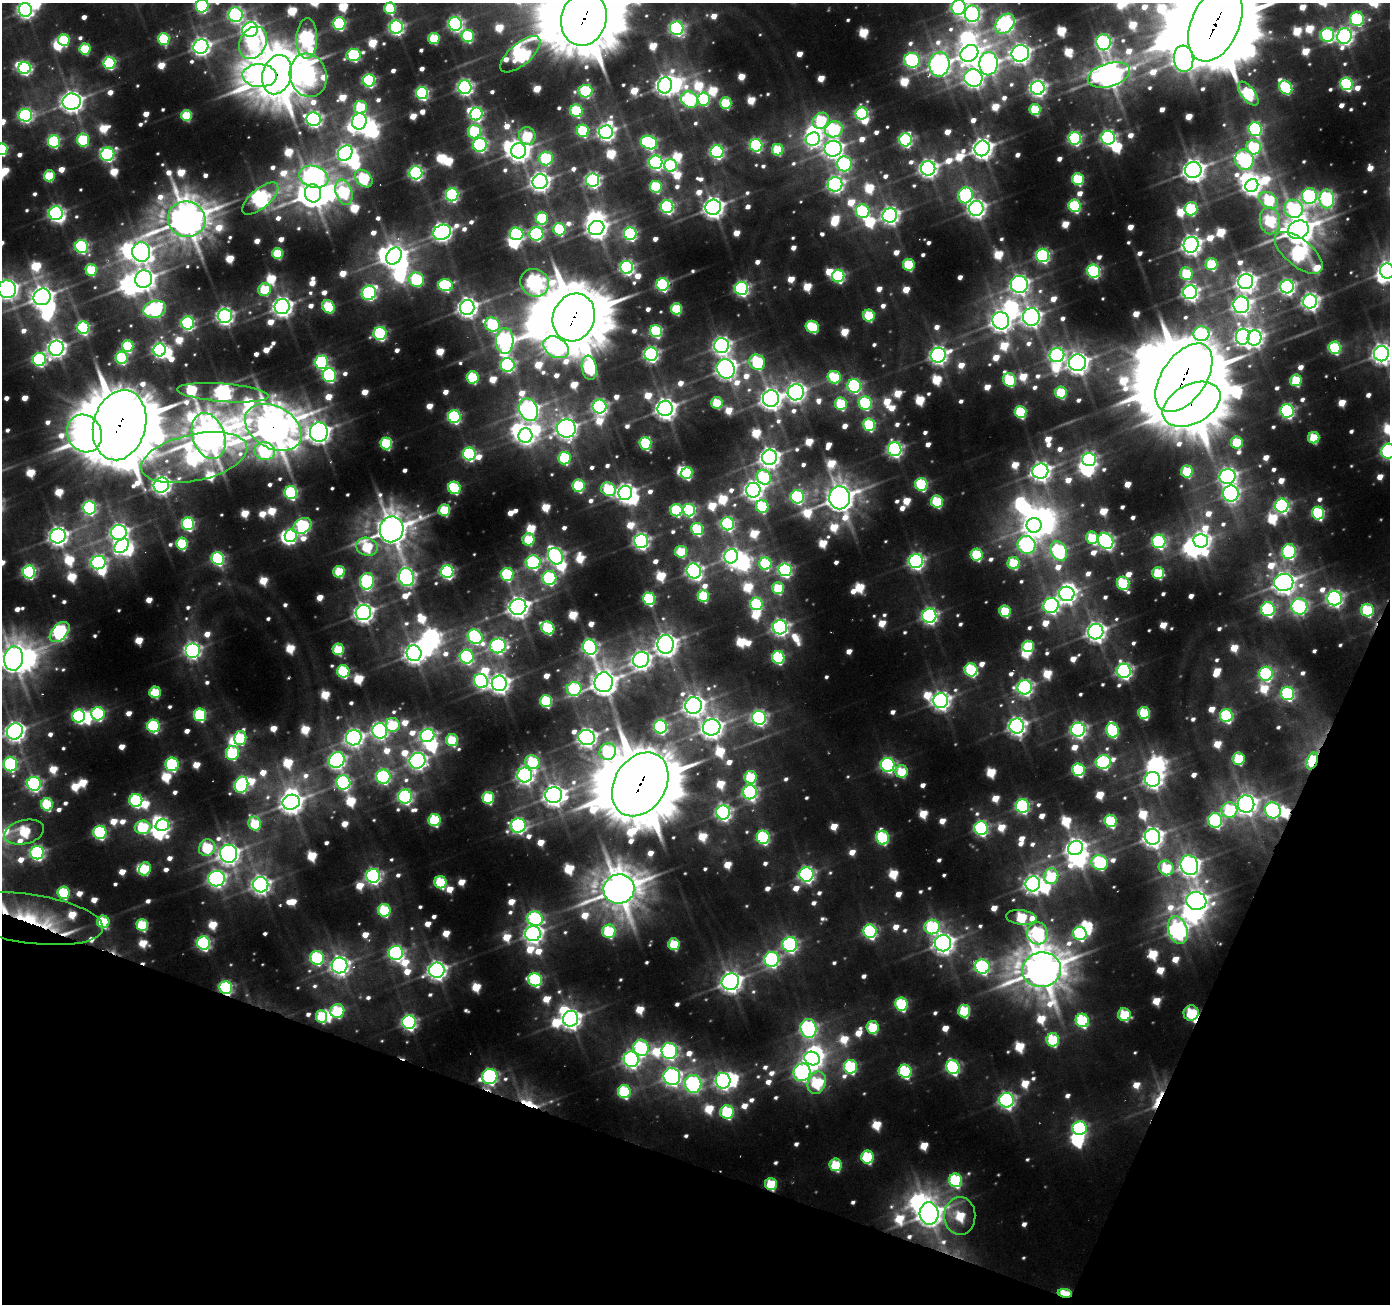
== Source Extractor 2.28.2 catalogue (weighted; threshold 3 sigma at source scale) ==
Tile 15 of 4 x 4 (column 3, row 4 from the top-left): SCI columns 2781-4168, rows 273-1574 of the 5556 x 5688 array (HDU 1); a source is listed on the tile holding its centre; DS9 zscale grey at full resolution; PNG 1392 x 1306 px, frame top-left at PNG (2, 3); each listed source drawn as its Kron ellipse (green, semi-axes under 4 px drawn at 4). Shown black and unused: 18% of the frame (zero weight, under 3 of 6 exposures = <1% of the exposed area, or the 3 px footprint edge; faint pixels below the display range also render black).
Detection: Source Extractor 2.28.2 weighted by HDU 2 'WHT'; one run over the whole footprint, this tile lists its part. Background 0.0319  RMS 0.011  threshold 0.0451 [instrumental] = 3 sigma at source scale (4.09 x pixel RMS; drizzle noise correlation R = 1.36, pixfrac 0.8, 0.0396/0.0396 arcsec/px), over >= 5 px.
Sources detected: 1267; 19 too faint to see at this stretch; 77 inside a brighter object's white glare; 4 cosmic-ray / hot-pixel residue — neither listed nor drawn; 11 inside a brighter listed object's ellipse — not listed separately; of the other 1156, all 500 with FLUX_AUTO >= 85.5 (the completeness limit of this list) listed and drawn (656 fainter detections not listed), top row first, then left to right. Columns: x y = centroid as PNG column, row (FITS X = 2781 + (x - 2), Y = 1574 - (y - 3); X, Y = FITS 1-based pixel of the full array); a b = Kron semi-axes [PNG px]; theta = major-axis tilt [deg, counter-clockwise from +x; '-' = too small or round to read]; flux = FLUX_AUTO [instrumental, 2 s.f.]
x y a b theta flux
202 6 7 6 - 270
959 7 7 7 - 410
390 8 6 5 - 120
25 10 7 6 - 570
972 14 8 7 - 510
236 15 7 7 - 430
584 19 27 22 73 13000
1357 19 7 7 - 230
339 24 6 6 - 240
455 24 7 6 - 430
1005 24 11 8 49 650
1215 24 40 24 66 21000
396 27 6 6 - 440
677 28 7 6 - 370
250 29 8 7 - 560
1327 35 7 7 - 270
468 36 6 6 - 160
1344 36 8 7 - 630
307 38 20 10 88 560
164 39 6 5 - 150
434 39 5 5 - 96
64 40 6 5 - 130
1104 42 8 7 - 420
253 43 17 13 62 280
201 46 7 7 - 730
85 49 5 5 - 110
969 53 9 8 - 1100
1020 53 9 8 - 940
520 54 25 10 41 430
354 55 7 6 - 210
1184 59 13 10 -84 1200
912 60 8 7 - 360
109 63 6 6 - 230
939 64 12 10 81 1100
988 64 12 9 87 720
25 68 6 6 - 310
277 75 20 14 74 6200
308 75 22 18 -74 440
1109 75 22 11 17 2000
260 76 17 11 -3 590
973 78 9 8 - 840
369 80 6 6 - 280
1346 84 6 6 - 260
665 85 8 7 - 950
465 87 7 6 - 520
1286 87 7 6 - 210
1038 88 7 7 - 630
585 91 7 6 - 200
422 93 6 6 - 290
1248 94 14 6 -51 210
704 99 6 6 - 170
690 100 9 7 -36 250
72 102 9 8 - 1200
726 103 6 5 - 120
360 107 6 6 - 97
1035 110 5 5 - 100
576 111 6 6 - 140
476 114 6 6 - 280
862 114 6 6 - 280
25 115 7 6 - 370
187 116 5 5 - 91
314 119 7 7 - 510
359 121 8 7 - 570
821 121 9 7 40 140
834 129 9 8 - 200
1255 129 7 6 - 270
583 131 6 6 - 150
474 132 7 6 - 160
606 132 7 7 - 650
527 136 9 8 - 99
1075 138 6 6 - 290
1108 138 7 7 - 490
813 139 7 6 - 350
83 140 6 6 - 120
906 140 6 6 - 300
54 141 6 6 - 210
649 143 8 6 -23 350
480 145 7 7 - 300
756 145 6 6 - 270
1253 147 7 7 - 150
982 148 8 7 - 1100
2 149 6 6 - 200
833 149 9 8 - 830
778 150 6 5 - 100
519 151 7 7 - 1100
717 152 6 6 - 340
345 153 8 6 49 580
107 154 7 6 - 350
546 159 7 6 - 170
1244 160 10 9 - 400
656 162 7 6 - 410
844 164 7 7 - 300
671 166 6 6 - 210
928 168 7 7 - 730
1193 170 8 8 - 1300
416 173 6 6 - 390
49 176 5 5 - 91
314 177 15 10 -17 770
364 179 10 7 -45 170
1078 179 6 6 - 130
593 180 6 6 - 500
540 182 7 7 - 870
835 184 7 7 - 560
1252 186 7 6 - 710
656 187 6 6 - 140
344 192 13 8 -71 180
313 193 9 8 - 2200
452 195 6 6 - 320
965 195 8 7 - 240
1309 196 8 7 - 310
260 199 22 9 40 710
1327 199 9 7 -90 390
1269 200 10 7 -33 150
1075 206 6 6 - 230
667 207 6 6 - 320
713 207 8 7 - 1100
976 208 7 7 - 780
1191 209 6 6 - 160
1294 209 9 9 - 190
863 211 7 6 - 240
56 213 7 7 - 550
890 215 7 7 - 720
542 218 6 6 - 110
187 219 19 18 - 3600
1270 221 14 10 -83 120
596 228 8 7 - 1000
559 229 6 6 - 140
1298 230 11 9 25 2500
442 232 9 7 22 810
516 234 7 6 - 240
536 234 7 6 - 310
630 234 6 6 - 290
1191 245 8 7 - 960
82 246 7 6 - 280
141 252 10 9 - 910
278 253 5 5 - 100
1299 253 29 13 -39 310
1043 255 6 6 - 360
394 256 9 7 54 1300
1211 264 6 6 - 110
909 265 6 5 - 110
627 267 6 6 - 400
91 270 6 6 - 92
1093 271 6 6 - 280
1387 271 7 7 - 970
1186 273 6 6 - 86
838 276 6 6 - 240
144 279 9 8 - 1100
417 280 7 7 - 180
1246 282 8 7 - 990
535 283 15 13 -33 670
1019 284 8 8 - 800
445 285 7 6 - 180
663 285 6 6 - 270
1287 287 6 6 - 470
742 288 6 6 - 410
7 289 9 8 - 970
265 290 6 6 - 87
1190 292 7 7 - 660
369 293 7 7 - 340
42 297 9 8 - 1300
1310 301 7 7 - 690
1241 305 8 8 - 710
282 307 7 7 - 970
328 307 7 6 - 120
467 307 7 7 - 950
155 309 11 8 16 350
676 309 5 5 - 110
869 315 6 5 - 110
225 316 7 7 - 600
574 317 24 20 68 11000
1031 317 9 8 - 850
1001 321 9 8 - 1100
188 323 6 6 - 290
492 325 7 6 - 180
812 327 7 6 - 120
83 328 6 6 - 260
656 331 6 6 - 200
380 334 6 6 - 280
1201 334 8 7 - 310
1243 337 8 7 - 670
1255 338 8 7 - 630
505 341 13 8 87 630
722 345 7 7 - 690
128 346 6 6 - 140
556 347 13 10 -31 310
56 348 7 7 - 760
1335 348 6 6 - 190
160 350 6 6 - 410
651 354 6 6 - 470
1381 354 8 7 - 1000
938 355 7 7 - 720
1057 355 7 7 - 430
122 358 6 6 - 180
40 359 6 6 - 320
321 362 6 6 - 280
757 362 8 7 - 170
1078 363 8 8 - 1200
507 365 7 7 - 310
589 368 12 7 -81 220
726 369 10 9 - 1100
329 375 7 6 - 260
473 377 6 6 - 130
834 377 7 6 - 110
1184 378 39 22 55 18000
1009 380 7 6 - 150
1296 380 6 5 - 100
854 386 7 6 - 310
796 392 8 8 - 760
1061 392 6 6 - 110
223 393 46 9 -4 790
771 398 8 8 - 1200
717 403 5 5 - 94
865 403 7 6 - 200
841 404 6 6 - 130
1192 404 31 19 28 6400
599 406 7 7 - 460
665 408 8 7 - 1100
529 410 12 9 -67 920
1287 411 6 6 - 370
1021 412 6 6 - 140
454 417 6 6 - 280
120 425 36 26 75 16000
869 425 6 6 - 160
273 427 30 21 -29 4300
566 428 9 9 - 1000
319 432 9 9 - 1300
84 433 19 17 -61 470
525 435 7 7 - 600
209 436 24 16 -71 3700
1314 438 6 5 - 86
1237 442 6 6 - 100
386 443 6 6 - 150
645 443 6 6 - 170
895 449 7 6 - 490
265 451 10 8 -10 210
1388 451 7 7 - 370
469 454 6 6 - 280
769 457 8 7 - 1000
194 458 54 23 12 470
565 458 6 6 - 150
1089 459 7 6 - 420
1040 471 8 7 - 910
1187 471 6 6 - 97
687 473 6 5 - 150
1228 476 8 7 - 640
764 477 7 7 - 150
921 484 6 6 - 200
161 485 8 7 - 800
578 486 6 6 - 150
454 488 6 6 - 160
608 489 7 6 - 130
753 490 7 7 - 870
291 493 6 6 - 260
625 493 7 6 - 860
1231 494 8 8 - 480
797 497 6 6 - 240
840 498 11 10 - 2200
937 502 6 6 - 140
762 506 6 6 - 130
1282 506 7 7 - 450
89 508 7 6 - 330
444 510 6 5 - 100
676 510 6 6 - 170
689 510 6 6 - 230
1318 513 6 6 - 210
188 524 6 6 - 250
728 524 6 6 - 280
1034 525 7 7 - 1200
303 526 10 7 30 250
392 529 13 12 - 2900
697 529 6 6 - 150
119 533 8 7 - 680
58 536 8 7 - 870
291 536 6 6 - 250
1092 538 6 6 - 89
529 539 6 6 - 87
641 541 7 7 - 570
1106 541 8 7 - 530
1159 541 7 7 - 300
1201 541 7 7 - 680
182 544 6 6 - 130
1026 545 9 9 - 430
122 546 8 6 43 360
367 547 11 9 -19 110
1059 551 10 7 -58 310
681 552 6 6 - 89
1289 552 7 7 - 290
977 555 6 6 - 140
555 556 8 7 - 490
731 556 7 7 - 540
218 559 6 6 - 230
916 561 7 7 - 540
533 562 7 7 - 310
98 563 7 6 - 450
1014 563 6 6 - 110
765 564 6 6 - 150
785 570 6 6 - 370
694 571 7 7 - 540
29 572 6 6 - 310
339 572 6 5 - 100
447 572 6 6 - 330
1158 573 6 6 - 110
507 574 6 6 - 170
406 577 9 7 -77 660
549 578 7 7 - 270
367 581 8 7 - 270
1284 582 9 8 - 1300
1123 583 7 6 - 170
778 588 6 6 - 90
1067 594 8 7 - 750
703 596 6 5 - 120
1334 598 7 7 - 600
649 599 6 6 - 200
757 604 6 6 - 200
1051 606 7 7 - 510
518 607 8 8 - 1100
1299 607 8 8 - 360
1268 609 7 7 - 290
1367 610 6 6 - 130
1005 611 6 5 - 110
363 613 8 7 - 950
929 616 7 7 - 520
780 627 7 7 - 560
548 628 7 6 - 160
60 632 12 7 46 400
1096 632 8 7 - 940
475 637 8 7 - 300
665 644 9 8 - 1300
498 646 8 7 - 420
1028 646 6 5 - 110
590 647 8 6 -66 480
338 649 6 5 - 100
192 650 7 7 - 550
414 653 8 7 - 1000
467 657 7 7 - 310
778 657 6 6 - 190
14 659 12 9 82 2000
641 660 8 7 - 790
971 670 6 6 - 200
343 671 6 6 - 190
1124 671 7 7 - 530
1266 674 7 7 - 290
481 681 7 7 - 270
604 682 10 9 - 1700
499 683 8 7 - 950
1025 687 7 7 - 550
574 689 7 7 - 190
155 692 6 5 - 89
1287 693 6 6 - 250
546 701 6 6 - 160
941 701 7 7 - 800
693 705 8 8 - 1100
1144 713 6 6 - 130
98 714 6 6 - 230
200 715 6 6 - 170
79 716 6 6 - 260
1226 716 6 6 - 240
759 718 7 7 - 450
393 725 7 7 - 95
153 726 6 6 - 230
1017 726 7 7 - 780
660 727 7 6 - 320
712 727 9 8 - 1100
1078 730 7 7 - 530
1112 730 7 6 - 200
15 731 8 7 - 970
380 731 8 7 - 530
427 735 7 6 - 430
587 737 8 7 - 890
240 738 7 6 - 140
354 738 8 7 - 750
452 740 6 6 - 100
608 752 9 8 - 160
232 753 7 6 - 160
1239 759 6 6 - 97
337 760 8 7 - 550
417 761 8 7 - 650
1312 761 9 5 68 250
532 762 7 6 - 130
1103 762 7 6 - 310
10 764 7 6 - 320
172 764 7 6 - 220
888 765 7 7 - 390
1078 770 6 6 - 200
902 771 6 6 - 86
525 775 7 7 - 650
383 777 7 7 - 350
751 777 6 6 - 120
1153 779 7 7 - 750
343 783 7 7 - 340
34 784 7 7 - 430
640 784 34 25 58 16000
241 785 8 6 68 340
750 792 7 7 - 420
554 795 8 8 - 1200
405 797 7 7 - 420
488 798 6 6 - 120
136 800 6 6 - 210
291 802 9 7 18 1300
47 804 6 6 - 140
1246 804 8 8 - 1000
1022 806 6 6 - 360
1229 810 8 7 - 130
1273 810 8 7 - 400
723 812 7 7 - 520
434 820 6 6 - 150
1215 820 7 7 - 310
1110 821 6 6 - 170
255 824 7 6 - 95
162 825 7 6 - 330
518 826 7 7 - 400
143 827 8 7 - 140
981 828 7 7 - 330
24 832 20 12 14 140
100 832 7 6 - 230
763 837 6 6 - 250
883 837 7 6 - 200
1152 837 8 7 - 1000
207 848 9 8 - 120
1076 848 8 7 - 870
37 853 7 6 - 390
229 854 9 8 - 1100
1100 862 8 7 - 240
1189 865 10 8 -65 1100
1166 868 8 7 - 89
145 869 7 5 61 93
806 874 7 7 - 520
373 876 7 7 - 480
1051 876 8 7 - 110
216 879 8 7 - 570
440 882 6 6 - 130
1033 884 7 7 - 770
260 885 8 7 - 750
619 889 15 14 - 3700
64 893 6 6 - 140
1196 901 10 9 - 1200
384 910 6 6 - 140
1021 917 15 7 -6 120
28 918 75 24 -8 140
535 919 8 7 - 300
103 922 6 6 - 120
142 925 6 6 - 130
932 927 7 7 - 210
1178 930 14 9 -72 770
609 931 7 6 - 140
870 931 7 6 - 310
1037 933 11 10 - 290
1080 933 7 6 - 220
533 934 8 7 - 790
204 943 6 6 - 330
943 943 8 8 - 1100
674 944 6 6 - 88
790 944 7 7 - 400
396 953 7 7 - 400
317 958 7 6 - 210
772 959 7 7 - 410
339 965 8 8 - 780
982 966 7 7 - 370
437 970 8 7 - 840
1042 970 19 17 10 4500
535 980 7 6 - 240
730 982 9 8 - 1100
226 988 6 6 - 320
901 1004 6 6 - 200
337 1011 7 6 - 140
964 1011 6 6 - 130
1191 1013 8 7 - 130
1124 1015 6 6 - 110
322 1016 6 5 - 100
571 1019 8 7 - 1000
1082 1020 7 6 - 200
409 1022 7 6 - 450
873 1027 6 6 - 110
808 1028 9 7 -77 470
1053 1040 6 6 - 150
641 1048 8 7 - 240
669 1051 8 8 - 410
812 1058 8 6 -20 700
631 1059 8 7 - 570
851 1067 7 6 - 200
953 1067 7 6 - 310
905 1071 6 6 - 210
802 1072 9 8 - 510
490 1077 8 7 - 430
672 1077 9 8 - 670
723 1081 8 7 - 560
817 1083 11 9 70 120
693 1084 9 8 - 440
624 1092 6 6 - 170
1006 1100 7 7 - 540
727 1112 7 6 - 170
1079 1128 7 7 - 320
867 1157 6 6 - 150
836 1165 6 6 - 110
955 1180 7 6 - 190
771 1184 6 6 - 100
929 1213 11 9 -86 1700
960 1216 19 15 -88 87
1065 1293 7 4 -8 100
Overlapping masked pixels (flux is a lower limit): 18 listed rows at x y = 584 19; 1215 24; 277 75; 574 317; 1184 378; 1192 404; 120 425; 273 427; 1312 761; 640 784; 28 918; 226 988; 1191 1013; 490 1077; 771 1184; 929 1213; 960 1216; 1065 1293
Isophote crosses this tile's border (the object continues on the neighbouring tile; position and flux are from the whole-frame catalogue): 17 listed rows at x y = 202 6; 959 7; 390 8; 25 10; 972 14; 236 15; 584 19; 1215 24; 2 149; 1387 271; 7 289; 1381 354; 1388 451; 14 659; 15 731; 10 764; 24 832